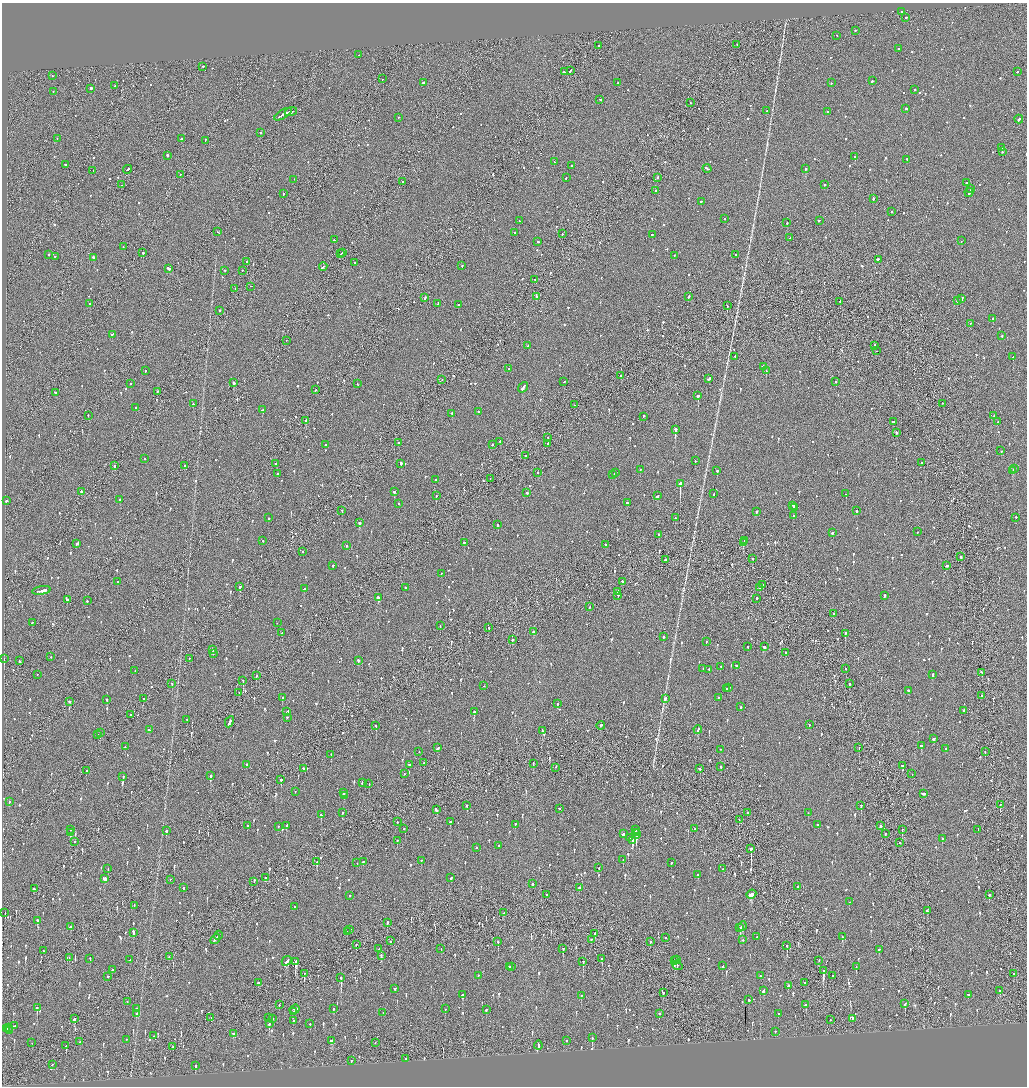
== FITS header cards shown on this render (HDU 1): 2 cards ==
NAXIS1  =                 2050
NAXIS2  =                 2168

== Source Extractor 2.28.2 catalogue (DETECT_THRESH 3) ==
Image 2050 x 2168 px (HDU 1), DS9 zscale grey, zoomed out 1/2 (1 PNG px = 2 x 2 image px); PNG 1029 x 1088 px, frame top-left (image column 2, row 2168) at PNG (2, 3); each listed source drawn as its Kron ellipse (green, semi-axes under 4 px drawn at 4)
Background -0.111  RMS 0.097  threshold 0.292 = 3 sigma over >= 5 px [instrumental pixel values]
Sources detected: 1522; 85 cannot appear on this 1/2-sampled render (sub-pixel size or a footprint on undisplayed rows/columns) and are neither listed nor drawn; of the other 1437, the 500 brightest by FLUX_AUTO listed and drawn (937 fainter detections omitted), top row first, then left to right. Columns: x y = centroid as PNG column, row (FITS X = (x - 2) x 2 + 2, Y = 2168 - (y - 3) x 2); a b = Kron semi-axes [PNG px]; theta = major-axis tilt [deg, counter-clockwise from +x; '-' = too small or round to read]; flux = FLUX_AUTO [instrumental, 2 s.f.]
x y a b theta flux
901 12 2 2 - 73
906 18 2 2 - 420
856 31 2 2 - 110
837 36 2 2 - 74
737 45 2 2 - 66
599 46 2 2 - 140
899 49 2 2 - 63
359 55 2 1 - 210
203 67 2 1 - 340
570 71 3 2 - 120
564 72 2 2 - 61
1017 72 2 2 - 56
52 76 2 2 - 68
383 79 2 2 - 61
872 81 2 2 - 400
423 83 3 2 - 250
618 83 2 2 - 100
831 83 2 2 - 97
115 86 2 2 - 97
91 89 2 2 - 770
915 90 2 2 - 95
53 92 2 2 - 62
600 100 2 1 - 64
690 103 2 2 - 68
906 109 2 2 - 1800
767 111 2 2 - 58
291 112 6 2 17 410
828 112 2 2 - 65
283 115 10 2 30 430
398 118 2 2 - 58
1019 120 4 2 - 130
260 133 2 2 - 87
57 139 2 2 - 160
181 139 2 2 - 310
205 141 3 1 - 130
1002 148 2 2 - 55
1002 152 2 2 - 54
167 156 2 2 - 450
855 157 2 2 - 120
907 160 2 2 - 65
554 162 2 2 - 130
65 165 2 2 - 75
572 166 2 2 - 130
707 169 4 2 - 170
805 169 2 2 - 790
127 170 4 2 - 230
93 171 2 2 - 65
180 175 2 2 - 61
566 178 2 1 - 160
658 178 2 2 - 140
294 180 2 2 - 63
403 182 2 2 - 58
967 183 2 2 - 71
121 185 2 2 - 77
824 185 2 2 - 150
971 189 2 1 - 71
656 191 2 2 - 150
969 193 4 2 - 270
283 194 2 1 - 130
873 199 3 2 - 130
701 202 2 2 - 120
891 212 2 1 - 140
725 219 2 2 - 58
519 221 2 2 - 90
819 221 3 2 - 140
787 223 2 2 - 85
218 232 2 2 - 54
515 233 2 2 - 76
562 234 2 2 - 79
652 235 2 2 - 140
790 238 3 2 - 320
334 240 3 2 - 200
961 241 2 2 - 150
537 242 2 2 - 85
123 247 2 2 - 54
143 253 2 1 - 370
342 253 3 2 - 140
340 254 2 1 - 76
49 255 2 2 - 94
735 255 3 2 - 160
674 256 2 2 - 70
55 257 2 2 - 61
93 258 3 2 - 280
878 260 4 2 - 160
246 262 3 2 - 72
355 263 2 2 - 63
462 266 2 2 - 74
323 267 4 2 - 320
169 269 4 2 - 180
225 271 2 2 - 130
242 271 2 2 - 55
535 280 2 2 - 150
250 287 2 1 - 290
235 289 2 2 - 180
536 296 4 2 - 210
688 297 2 2 - 180
425 298 3 2 - 260
962 299 3 2 - 220
957 301 2 2 - 100
840 302 2 2 - 150
90 304 2 2 - 57
438 304 3 2 - 160
458 305 2 2 - 180
727 306 2 1 - 340
220 311 2 1 - 54
993 319 2 2 - 56
970 324 2 1 - 65
112 335 2 2 - 190
1002 336 2 2 - 81
286 341 2 1 - 55
528 346 2 2 - 94
875 346 2 1 - 290
876 351 2 1 - 150
735 357 3 2 - 130
1013 357 2 2 - 110
763 367 3 3 - 340
509 369 2 2 - 67
146 371 2 2 - 94
766 371 2 2 - 160
621 376 2 2 - 220
709 379 4 2 - 130
442 380 2 1 - 56
564 382 2 2 - 110
836 382 2 2 - 83
234 383 2 2 - 1800
131 384 2 2 - 73
357 384 2 2 - 56
523 388 6 2 52 260
315 390 2 2 - 66
157 392 2 2 - 87
55 393 2 2 - 120
698 396 2 2 - 560
193 404 2 2 - 120
942 404 2 1 - 66
574 405 2 1 - 65
136 408 2 2 - 160
262 410 2 2 - 86
478 412 2 2 - 220
452 414 2 2 - 110
88 416 2 1 - 71
994 416 2 2 - 63
643 417 2 2 - 99
305 421 2 2 - 180
894 422 2 1 - 99
998 422 2 2 - 150
675 430 3 2 - 1200
896 433 2 2 - 66
548 438 2 1 - 120
500 442 2 2 - 120
399 443 2 2 - 210
548 444 2 1 - 57
325 445 2 2 - 94
493 445 2 1 - 120
1001 451 2 2 - 97
525 456 2 2 - 60
145 459 2 2 - 170
695 461 2 2 - 63
922 463 2 2 - 55
276 464 2 2 - 74
401 464 2 2 - 150
115 466 2 2 - 56
184 466 3 2 - 69
1014 469 2 2 - 130
640 470 2 1 - 70
717 471 2 2 - 160
1013 471 3 2 - 170
537 473 2 2 - 70
615 473 3 2 - 180
277 474 2 2 - 71
612 475 2 2 - 55
490 479 2 1 - 61
436 480 2 2 - 62
680 484 3 2 - 5500
81 492 2 2 - 630
394 492 2 2 - 310
527 493 2 2 - 120
714 494 3 2 - 91
846 494 2 2 - 76
436 496 2 1 - 140
658 496 3 2 - 170
120 500 3 2 - 120
6 501 3 2 - 56
627 503 3 2 - 81
399 504 2 2 - 59
793 506 3 1 - 110
794 508 4 2 - 200
342 511 2 1 - 100
857 511 2 2 - 150
756 512 3 2 - 140
794 516 3 2 - 430
268 518 2 2 - 130
675 518 2 2 - 90
1016 518 2 2 - 170
359 523 2 2 - 730
498 525 2 2 - 210
917 532 2 2 - 77
832 533 2 2 - 78
659 535 2 2 - 89
263 541 2 2 - 68
744 541 2 1 - 73
464 543 2 2 - 330
743 543 2 2 - 490
77 544 4 2 - 130
606 545 3 3 - 130
346 546 2 2 - 91
303 552 2 2 - 61
961 557 2 2 - 90
753 559 2 2 - 93
665 560 3 2 - 110
333 566 2 2 - 120
946 566 3 2 - 120
441 574 2 2 - 62
117 582 2 2 - 200
623 582 3 2 - 150
763 585 2 2 - 110
240 587 3 2 - 100
405 588 2 2 - 54
760 588 3 2 - 88
304 589 3 2 - 100
42 591 9 2 10 440
618 592 2 2 - 53
618 596 2 2 - 100
884 596 2 2 - 150
379 598 4 2 - 350
757 599 2 2 - 150
67 600 2 2 - 80
87 601 2 2 - 140
589 607 2 2 - 58
833 614 2 2 - 330
32 623 3 2 - 61
277 623 2 2 - 61
440 626 2 2 - 61
489 628 2 1 - 190
534 632 3 2 - 93
282 633 3 2 - 88
845 634 3 2 - 160
663 637 2 2 - 250
512 640 2 2 - 87
706 642 2 2 - 64
748 647 2 2 - 67
764 647 3 2 - 330
213 650 3 2 - 110
785 653 2 2 - 170
213 654 2 2 - 94
51 657 2 2 - 68
4 659 2 1 - 300
189 659 2 1 - 160
19 661 2 2 - 99
358 661 2 2 - 150
736 666 2 2 - 70
721 667 2 2 - 85
703 669 2 2 - 77
846 669 2 1 - 79
709 670 2 2 - 120
135 671 2 2 - 67
982 673 3 2 - 120
37 675 2 2 - 54
932 675 2 2 - 180
256 676 2 2 - 90
243 681 3 2 - 230
172 684 2 1 - 71
849 684 2 2 - 55
484 686 2 1 - 56
729 688 2 2 - 98
727 689 2 2 - 55
909 691 3 2 - 95
239 693 2 1 - 63
982 696 2 1 - 110
282 698 3 2 - 75
718 698 2 2 - 61
144 699 2 2 - 160
665 699 4 2 - 170
107 700 2 2 - 430
70 702 3 2 - 110
557 704 2 2 - 75
741 707 2 2 - 58
964 711 2 2 - 95
287 712 4 2 - 220
474 712 2 2 - 290
131 715 2 1 - 57
287 718 2 2 - 59
187 720 2 1 - 70
229 722 6 2 62 160
809 725 2 2 - 95
376 726 3 2 - 230
601 726 4 2 - 130
149 730 3 2 - 78
698 730 4 2 - 140
542 731 3 1 - 67
100 733 2 1 - 75
98 735 2 2 - 70
934 739 3 2 - 97
921 746 2 2 - 160
125 747 2 2 - 63
438 748 4 2 - 100
859 748 2 1 - 110
946 749 2 2 - 89
721 750 2 2 - 61
419 752 2 2 - 62
985 752 2 2 - 78
331 755 2 1 - 53
424 763 2 1 - 61
533 764 2 1 - 230
246 765 2 2 - 120
409 765 2 2 - 270
902 766 2 2 - 300
721 767 2 2 - 140
556 768 2 1 - 60
303 769 2 2 - 230
700 769 3 2 - 93
86 771 2 1 - 67
404 774 2 2 - 60
912 774 2 2 - 54
210 776 3 2 - 290
123 777 2 2 - 110
281 780 2 2 - 420
362 783 3 2 - 63
369 784 2 2 - 59
295 792 2 2 - 71
344 793 3 2 - 69
923 794 4 2 - 130
344 796 2 2 - 57
10 802 2 2 - 89
1000 805 2 1 - 86
467 806 3 2 - 140
861 806 3 2 - 250
559 809 2 2 - 91
437 810 3 2 - 240
342 813 2 2 - 65
747 813 3 2 - 160
808 813 2 2 - 70
321 815 2 2 - 110
739 820 2 1 - 64
397 822 2 1 - 77
450 822 3 2 - 91
515 825 2 2 - 69
818 825 2 2 - 67
247 826 2 2 - 130
287 826 4 2 - 130
881 826 2 2 - 320
278 827 2 2 - 63
404 829 2 1 - 100
695 829 2 2 - 59
71 830 2 2 - 100
636 830 2 2 - 630
902 830 2 1 - 88
978 830 2 2 - 59
166 831 2 2 - 500
70 833 2 2 - 210
636 833 2 1 - 520
623 834 3 2 - 73
885 834 2 2 - 60
636 835 4 2 - 590
630 838 2 1 - 59
942 839 2 2 - 64
397 841 2 2 - 75
632 841 3 2 - 520
75 842 2 2 - 150
900 843 2 2 - 110
499 846 2 2 - 89
476 848 2 2 - 55
751 849 4 2 - 690
623 860 2 2 - 54
421 861 2 2 - 99
317 862 3 2 - 160
363 862 2 2 - 57
357 863 2 1 - 54
671 863 2 2 - 66
599 868 2 1 - 120
108 869 2 2 - 59
723 869 2 2 - 71
698 875 2 2 - 220
265 878 2 2 - 140
451 878 3 2 - 68
104 879 3 2 - 2700
170 880 2 1 - 79
254 882 3 2 - 140
532 884 2 2 - 59
797 887 2 2 - 130
183 888 2 2 - 260
579 888 2 2 - 70
34 889 2 2 - 78
547 895 2 1 - 200
751 895 5 2 - 1800
989 895 2 2 - 91
349 896 2 2 - 140
849 902 2 2 - 320
134 906 2 2 - 59
295 907 2 2 - 62
927 911 2 2 - 160
5 913 3 2 - 91
504 913 3 2 - 130
37 921 2 2 - 410
387 923 2 2 - 340
742 926 5 2 - 270
71 927 3 2 - 75
740 928 2 2 - 180
350 930 2 2 - 110
347 932 2 2 - 110
133 933 3 2 - 560
595 934 4 2 - 270
218 936 4 2 - 160
757 937 2 2 - 130
842 937 3 2 - 120
665 938 2 2 - 66
215 939 6 2 53 250
591 940 2 2 - 89
743 940 2 2 - 65
391 941 2 1 - 120
498 942 3 2 - 150
650 942 2 2 - 68
356 945 2 1 - 180
787 946 3 2 - 230
379 949 3 2 - 200
441 949 2 2 - 57
563 949 2 2 - 140
879 950 3 2 - 72
43 951 2 2 - 58
381 956 2 2 - 100
169 957 2 1 - 64
69 958 3 2 - 62
90 959 2 2 - 54
602 959 2 1 - 60
130 960 2 1 - 57
676 960 2 2 - 450
287 961 5 2 - 270
674 961 2 2 - 530
819 961 2 2 - 63
296 962 3 3 - 560
583 962 2 2 - 210
677 966 5 3 - 85
723 966 2 2 - 95
510 967 3 2 - 100
512 967 2 2 - 55
856 967 2 2 - 83
112 970 2 1 - 67
823 971 4 2 - 590
304 974 3 2 - 170
1014 974 2 2 - 58
478 976 2 2 - 61
761 976 2 2 - 76
832 976 2 2 - 65
108 977 2 2 - 96
341 978 3 2 - 610
258 983 2 2 - 860
805 983 2 2 - 280
788 986 2 2 - 190
395 989 2 2 - 70
763 991 3 2 - 92
1000 991 3 2 - 66
663 993 3 2 - 110
462 995 3 2 - 130
968 995 2 2 - 57
581 996 2 2 - 77
749 1000 2 2 - 79
127 1002 2 2 - 58
905 1004 3 2 - 280
279 1005 2 2 - 73
806 1005 2 2 - 240
37 1008 3 2 - 240
137 1009 2 2 - 84
333 1009 2 2 - 62
445 1009 2 2 - 94
295 1010 5 2 - 230
486 1010 2 2 - 130
293 1012 2 1 - 57
383 1013 2 2 - 60
136 1014 2 2 - 53
659 1014 2 2 - 62
778 1014 2 2 - 59
211 1018 3 1 - 70
269 1018 2 2 - 120
74 1019 3 2 - 130
272 1019 2 2 - 98
852 1019 2 2 - 97
830 1020 2 1 - 62
293 1021 2 2 - 88
269 1024 3 2 - 220
310 1024 2 2 - 72
14 1026 2 1 - 150
8 1028 3 2 - 450
6 1029 3 1 - 180
10 1031 2 2 - 150
775 1032 2 2 - 60
234 1034 3 3 - 140
154 1036 4 2 - 260
592 1038 2 2 - 220
126 1040 2 2 - 66
332 1041 4 3 - 210
566 1041 2 2 - 82
80 1042 2 2 - 67
32 1043 2 1 - 130
375 1043 2 2 - 75
66 1046 3 1 - 110
538 1046 4 2 - 230
173 1047 2 1 - 91
405 1059 3 1 - 170
351 1061 2 2 - 59
52 1065 2 2 - 170
196 1066 2 2 - 94
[937 fainter detections neither listed nor drawn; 85 sub-pixel or undisplayed-footprint detections neither listed nor drawn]